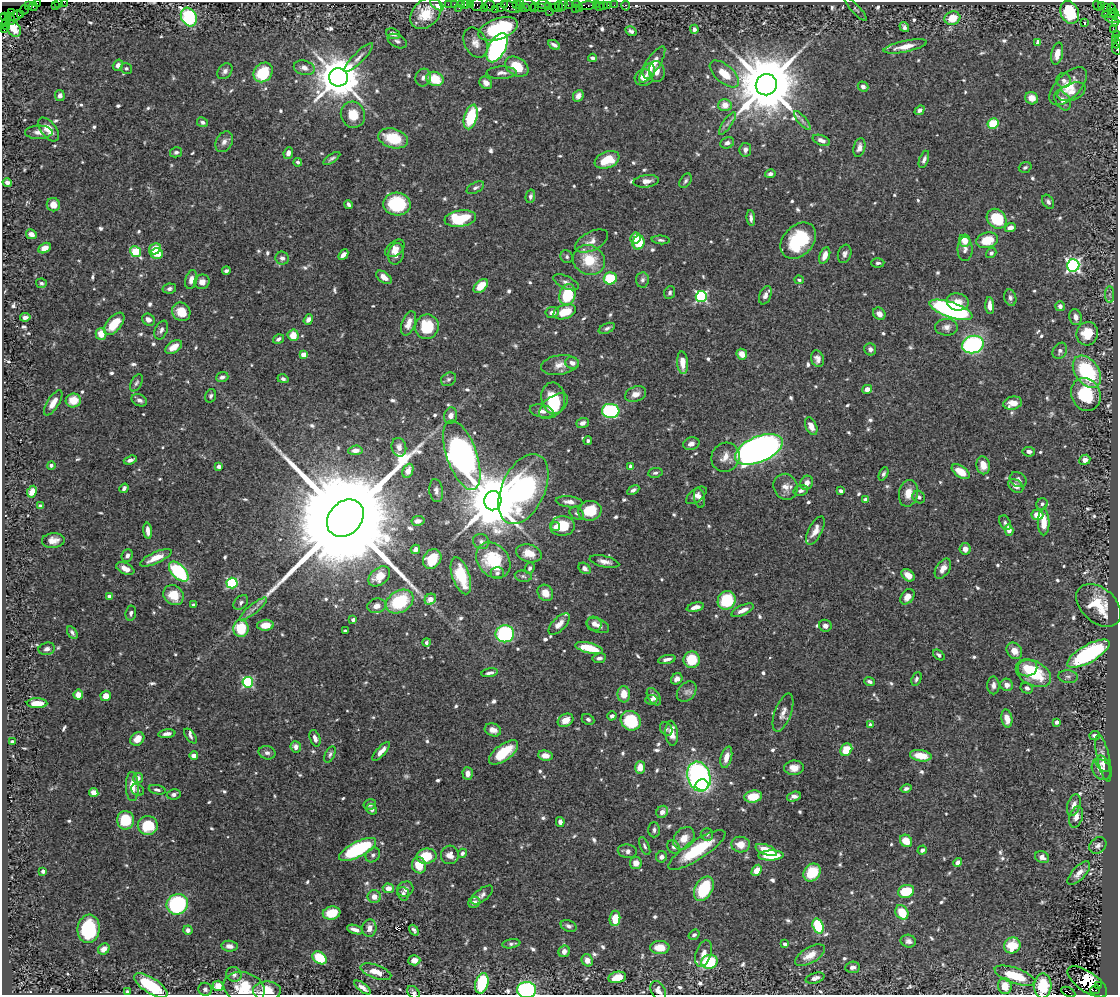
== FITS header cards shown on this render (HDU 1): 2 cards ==
NAXIS1  =                 1116
NAXIS2  =                  993

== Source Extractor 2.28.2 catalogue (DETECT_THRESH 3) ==
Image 1116 x 993 px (HDU 1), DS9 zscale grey, 1 PNG px = 1 image px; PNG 1120 x 997 px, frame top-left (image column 1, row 993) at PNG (2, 2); each listed source drawn as its Kron ellipse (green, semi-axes under 4 px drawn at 4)
Background 1.31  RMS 0.02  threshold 0.061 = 3 sigma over >= 5 px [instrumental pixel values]
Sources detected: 809; of the 809, the 500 brightest by FLUX_AUTO listed and drawn (309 fainter detections omitted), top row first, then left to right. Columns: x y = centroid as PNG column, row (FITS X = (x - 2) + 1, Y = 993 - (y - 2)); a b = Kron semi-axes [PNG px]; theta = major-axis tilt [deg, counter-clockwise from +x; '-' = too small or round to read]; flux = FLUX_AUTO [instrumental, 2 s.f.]
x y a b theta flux
58 2 4 2 - 76
64 2 2 2 - 19
38 3 4 2 - 35
448 4 2 2 - 39
454 4 2 2 - 34
461 4 2 2 - 28
465 4 3 2 - 110
470 4 4 3 - 150
477 4 6 5 - 140
516 4 3 2 - 79
543 4 7 3 -8 210
55 5 2 2 - 35
437 5 8 3 -37 52
489 5 6 5 - 140
504 5 4 2 - 76
528 5 9 5 -34 350
563 5 5 4 - 160
568 5 2 2 - 43
576 5 2 2 - 99
596 5 3 2 - 15
604 5 3 3 - 98
608 5 2 2 - 20
614 5 2 2 - 30
1101 5 2 2 - 15
28 6 3 2 - 45
520 6 6 3 73 260
587 6 8 4 5 240
626 6 5 3 - 60
1098 6 5 3 - 400
33 7 4 3 - 47
511 7 10 5 -15 630
535 7 4 2 - 140
541 7 4 3 - 95
549 7 3 2 - 30
554 7 2 2 - 42
559 7 5 3 - 110
599 7 2 2 - 15
459 8 3 2 - 22
484 8 2 2 - 20
501 8 4 2 - 92
525 8 2 2 - 86
575 8 3 2 - 13
580 8 4 3 - 37
1106 8 4 3 - 1100
1112 8 5 4 - 170
495 9 2 2 - 13
856 9 15 4 -47 3.2
25 10 5 2 - 21
549 11 2 2 - 37
11 12 4 3 - 48
1070 12 12 9 -65 95
426 13 18 13 45 38
1114 13 5 3 - 400
1109 14 8 3 11 540
16 15 7 4 26 110
20 15 3 3 - 31
5 17 3 2 - 33
189 17 10 7 -61 150
952 18 8 6 16 29
1113 18 8 5 -6 320
10 19 6 4 -62 110
3 20 6 2 75 34
1084 22 3 2 - 13
1115 23 3 2 - 70
6 24 6 3 -85 40
904 27 5 4 - 4
14 29 9 6 -56 16
498 29 21 10 19 110
694 29 4 4 - 4.4
1113 29 2 2 - 18
4 30 3 2 - 52
631 31 6 4 -31 4.1
393 34 7 5 -24 6.5
1116 34 3 2 - 15
1115 39 3 3 - 85
397 41 10 6 -28 4.9
1038 42 4 4 - 6.9
475 43 16 11 -64 12
1117 43 5 2 - 170
554 45 6 3 -30 4.3
905 46 22 5 12 19
497 48 16 8 62 300
1116 49 6 3 -63 200
1057 54 11 5 78 15
359 57 20 5 45 8
592 58 4 3 - 3.8
118 65 6 5 - 5.8
652 65 21 7 57 19
517 67 12 9 -33 42
126 68 6 5 - 3.2
304 68 10 7 -15 8.1
225 71 9 6 47 5
649 71 8 6 78 6.3
657 71 10 8 -80 8.2
263 72 10 8 49 61
501 73 15 6 2 8.1
724 74 18 9 -41 26
338 77 9 9 - 6000
423 78 9 7 71 5.9
644 78 9 8 - 11
435 79 9 7 -22 36
1064 80 7 7 - 4.6
486 83 7 5 -43 8.2
766 85 11 10 - 16000
863 86 5 5 - 6.2
1068 86 24 12 45 30
1072 92 15 8 20 11
60 96 5 5 - 5.4
578 96 6 5 - 7.2
1032 98 6 6 - 15
1063 100 11 7 -57 11
725 105 6 6 - 14
920 110 5 4 - 5.2
353 115 13 12 - 27
471 117 12 6 74 69
802 120 12 4 -50 4.3
202 122 6 5 - 4.2
727 123 13 4 55 4.9
993 124 5 5 - 56
49 129 14 7 -53 19
39 132 14 6 1 8.8
393 138 15 9 -17 50
821 140 9 5 -20 8.5
224 142 11 8 59 7.5
727 143 7 5 23 4.7
859 148 10 5 73 7.5
745 150 7 6 - 5.6
176 152 6 5 - 3.5
288 153 6 4 67 7.3
332 158 9 4 34 3.4
924 159 9 4 70 4.7
607 160 13 8 22 34
298 162 4 4 - 3.5
1025 167 6 5 - 3.2
770 174 5 4 - 4.2
646 181 13 6 7 9.8
685 181 8 5 57 3.3
7 182 5 4 - 4.6
475 188 9 5 28 4.2
530 196 7 4 77 3.6
1048 202 7 5 -57 4.4
348 204 5 3 - 3.9
397 204 13 11 -4 85
53 205 7 6 - 13
460 218 15 8 8 73
751 218 8 4 -84 5
997 219 11 9 -45 64
1010 228 6 4 21 8
31 234 5 4 - 8.4
635 238 6 5 - 19
661 240 9 4 -4 3.3
987 240 11 7 14 33
592 241 18 9 27 11
798 241 20 15 46 98
965 241 6 5 - 17
639 243 7 6 - 36
45 248 7 4 31 13
395 248 11 7 39 8.7
155 249 6 5 - 23
965 249 12 7 89 6.2
136 252 6 5 - 75
157 253 6 5 - 29
991 253 5 4 - 3.6
396 254 10 8 78 9.5
845 254 9 6 71 5.5
343 255 6 4 47 7.9
825 256 9 5 69 12
567 257 6 6 - 3.2
282 258 7 6 - 5.8
589 260 16 14 -27 44
878 263 6 4 3 3.2
1073 265 6 6 - 370
226 271 4 3 - 3.9
384 277 9 5 -35 11
610 278 6 6 - 58
191 280 9 6 75 9
642 280 7 6 - 4.3
799 280 5 4 - 3.2
202 282 7 7 - 7.4
566 282 14 6 -25 6.2
41 283 5 5 - 3.3
481 286 8 5 44 23
169 289 7 5 10 4.1
670 293 6 5 - 3.8
567 295 11 8 74 71
765 295 10 6 69 6.5
1110 295 8 4 -90 4.3
701 296 5 5 - 190
1010 298 8 6 -74 4.3
958 302 11 8 -9 17
990 306 8 4 -86 11
1060 306 5 5 - 4.9
951 310 22 7 -18 350
181 312 9 9 - 24
552 312 6 5 - 8.4
565 312 12 7 18 32
879 314 7 5 -44 9
25 317 5 4 - 5.4
1075 317 8 6 -76 7.3
148 320 7 5 -37 7.4
308 320 5 4 - 6.5
409 323 13 6 69 13
114 324 13 7 49 36
427 327 12 11 - 58
946 327 11 8 1 7.7
607 328 8 5 24 4.1
161 330 10 6 65 5.1
101 334 6 5 - 17
1087 334 12 10 76 38
293 335 5 5 - 21
278 339 6 4 33 4
973 345 11 8 14 210
174 347 9 5 34 18
870 349 6 5 - 5.3
1060 351 8 6 57 5.5
742 354 5 5 - 17
303 355 4 4 - 22
817 359 8 6 -72 7.1
572 363 7 6 - 6
683 363 11 5 -86 17
560 365 19 9 9 14
1087 372 18 12 -55 120
222 377 6 5 - 5.3
283 379 5 4 - 3.6
449 379 8 6 34 4
136 383 9 5 62 3.4
867 389 5 4 - 8.5
636 394 11 7 19 12
1086 394 17 14 -65 70
211 396 7 5 70 3.4
553 398 16 12 -83 46
73 400 7 7 - 20
139 400 8 6 -26 6.3
53 403 14 6 57 13
1013 403 9 6 12 14
553 406 17 9 39 31
542 411 12 6 -11 8.8
611 411 9 7 -4 160
451 416 8 6 74 8.2
582 423 6 5 - 7.1
811 426 9 5 -67 12
588 441 4 4 - 3.5
691 444 8 6 16 8.1
399 447 9 7 -77 6.6
759 449 25 12 23 1000
355 450 7 5 4 8.4
1029 452 6 5 - 6.1
462 455 36 15 -71 930
725 457 15 14 - 16
130 460 7 3 19 5.7
1085 460 5 5 - 8.7
51 465 4 4 - 4.9
983 465 9 7 -81 16
219 466 4 3 - 4.7
631 466 4 4 - 9.1
408 471 7 5 65 11
961 472 10 5 -35 26
655 473 7 5 9 3.6
883 474 7 4 65 3.3
1018 480 9 7 -30 5.2
807 483 7 6 - 9.3
1016 486 8 6 -38 8.3
785 487 13 12 - 14
124 488 5 3 - 4
523 489 37 21 66 330
633 490 6 4 30 4.3
801 490 7 5 13 4.6
436 491 11 7 -83 6.2
841 491 4 3 - 3.7
32 492 6 4 63 15
908 493 13 9 78 17
696 495 12 6 38 6.6
919 497 7 5 -45 4.8
699 498 10 5 -79 6.7
866 500 4 4 - 8.2
493 501 9 8 - 11000
569 502 13 5 -6 7.9
1042 504 6 5 - 3.6
40 506 4 4 - 3.4
590 511 12 10 14 41
577 513 8 5 -31 3.6
1037 515 6 5 - 20
345 518 20 16 46 71000
418 521 6 5 - 8
1044 522 13 6 -90 23
1005 523 7 5 -62 3.4
562 526 12 10 4 38
556 527 4 4 - 5.1
1009 530 6 4 -72 15
148 531 8 4 -85 7.6
815 531 15 6 63 12
53 540 11 7 4 11
481 541 8 7 - 5.5
415 549 5 4 - 7.2
965 549 6 5 - 8.9
529 553 13 8 -16 19
127 556 6 5 - 5.7
156 558 17 5 24 20
432 559 10 8 56 39
493 560 19 15 -50 74
604 562 15 5 -13 9
530 568 6 4 67 3.3
585 568 7 5 -38 6.6
125 569 10 5 -26 10
943 569 11 6 56 11
179 572 12 6 -46 130
497 573 7 6 - 3.7
908 575 7 5 -38 13
379 576 12 8 39 19
461 576 19 8 -71 47
523 576 8 5 -11 3.6
232 583 5 5 - 130
545 593 8 7 - 15
173 595 11 9 -43 28
110 596 4 4 - 12
907 597 8 6 51 12
430 599 6 5 - 14
727 600 10 8 55 70
400 601 15 10 32 72
241 602 8 6 45 4.1
194 605 3 3 - 3.2
1099 605 26 17 -42 45
376 606 9 7 12 9.4
695 607 9 4 13 9
253 609 17 4 39 7.5
743 610 12 5 25 11
131 613 7 5 81 4.2
353 620 3 3 - 4.7
559 624 13 6 46 10
594 624 7 7 - 8.6
265 625 8 5 6 22
598 625 12 6 -23 8.4
825 626 6 6 - 6.5
241 628 8 7 - 51
345 631 4 3 - 4.4
72 633 7 4 -59 3.8
505 634 9 8 - 140
426 643 4 4 - 3.6
589 648 14 5 -14 44
47 649 8 6 14 5.3
1014 651 9 7 -53 13
1088 654 24 9 30 200
939 655 6 4 -41 3.5
599 658 7 5 10 4.9
667 659 9 4 11 5.8
692 660 8 8 - 40
1027 668 10 8 10 25
490 673 8 4 10 5.5
1033 673 19 12 -28 68
1068 677 10 6 -6 4.3
677 679 6 5 - 7.7
916 679 7 4 66 3.4
869 681 5 4 - 3.9
248 682 5 5 - 150
993 685 9 6 -90 5.9
1007 685 6 6 - 8.9
1027 688 6 5 - 4.2
687 692 11 8 48 6.9
624 694 8 6 -87 17
78 695 5 4 - 15
106 696 5 5 - 11
654 697 10 5 -55 7.3
651 700 6 5 - 4.7
37 703 10 5 -2 22
783 713 20 8 70 11
612 716 4 4 - 4.4
1007 718 9 5 -79 15
588 719 6 5 - 3.6
566 720 8 6 29 14
631 721 10 9 - 77
1057 722 4 3 - 5.2
870 725 4 4 - 3.9
666 729 7 5 -55 3.2
493 730 8 6 -19 9
672 733 12 6 -84 16
167 734 8 4 8 5.9
191 736 8 4 -53 3.6
1095 736 5 4 - 5.4
315 738 8 5 -70 7.8
137 739 7 6 - 17
12 742 4 4 - 4.2
296 747 6 5 - 8.6
846 750 7 5 52 34
381 751 12 4 48 11
504 752 17 8 36 48
267 753 8 6 -13 5.3
330 754 9 5 65 3.4
194 756 4 4 - 14
545 756 7 5 -7 10
921 756 11 5 -8 29
726 757 11 5 75 13
1103 758 24 6 -78 8.9
1103 764 9 6 -54 4.1
640 767 6 5 - 17
794 768 10 7 2 13
1101 769 11 8 -56 13
468 773 6 5 - 8.2
699 777 15 11 -72 360
138 778 5 5 - 7.8
702 785 6 5 - 55
132 787 14 6 -88 21
906 788 5 4 - 3.6
138 790 6 5 - 3.3
157 790 8 4 -11 4.3
94 793 5 4 - 11
174 794 7 5 9 4.1
753 796 9 6 9 33
794 797 7 4 17 6.2
370 804 6 5 - 3.8
1074 805 11 6 73 10
372 809 5 5 - 3.4
662 812 6 5 - 7.8
1076 817 11 6 73 10
125 820 9 8 - 58
560 822 5 4 - 6.8
148 825 10 9 - 50
654 830 7 6 - 4.1
707 834 6 6 - 4
684 838 12 9 52 19
906 841 7 5 -47 21
741 845 9 8 - 18
1098 845 9 7 43 5.6
645 846 10 4 -66 3.5
673 847 7 6 - 3.8
358 849 20 7 27 130
697 850 33 10 33 73
766 850 11 5 -20 27
922 850 4 4 - 5
627 851 9 7 -10 5.9
462 853 5 4 - 4.3
373 855 8 6 48 4
450 855 9 9 - 11
771 855 12 5 2 37
426 856 10 7 9 40
662 857 5 5 - 6.2
1042 857 7 5 -26 8.5
958 862 4 4 - 4.9
636 863 6 6 - 11
419 865 8 7 - 28
757 870 6 4 57 17
43 871 4 3 - 4.6
812 873 9 8 - 45
1079 873 15 6 47 11
388 888 6 5 - 13
405 889 8 7 - 6.3
704 889 13 8 60 71
906 891 8 6 20 46
403 894 7 5 -71 4.9
482 895 13 6 37 6.1
374 897 6 6 - 12
474 902 6 5 - 7.2
177 904 11 10 - 200
902 912 7 6 - 34
332 913 9 6 12 38
615 918 7 5 83 33
569 926 8 5 -21 4.1
818 926 8 5 -72 70
369 928 9 7 82 10
89 929 14 11 83 97
188 930 4 4 - 5.5
355 930 8 4 -19 8.1
414 930 6 3 -52 3.3
694 935 6 4 36 4.5
908 941 8 6 -14 5.8
511 944 9 4 9 3.4
785 944 4 3 - 6.4
1012 945 8 7 - 37
229 946 8 5 -6 8.5
660 947 10 6 -2 23
104 949 6 5 - 11
564 951 6 5 - 6.9
703 953 14 7 71 11
810 955 17 8 30 17
320 958 8 5 -38 58
414 960 6 5 - 9.2
587 960 6 5 - 12
709 962 8 7 - 81
853 967 7 5 4 5.8
376 972 16 6 -19 20
234 974 8 7 - 5.9
1015 976 21 7 -19 48
617 977 9 5 11 21
815 978 10 5 17 7.4
1087 982 23 10 -35 20
482 983 10 6 74 73
151 985 19 7 -32 71
1098 985 3 2 - 270
218 986 5 5 - 22
1005 986 8 7 - 19
1043 986 12 8 87 35
363 987 10 4 -36 7.1
244 988 21 15 -18 44
205 989 6 6 - 3.6
526 990 9 8 - 170
658 990 10 7 -60 8.5
1095 990 5 4 - 320
267 991 14 9 -1 25
128 992 4 3 - 4.1
413 992 7 5 -50 3.3
1068 992 7 2 -29 48
At the frame edge (FLAGS 8, measured only in part): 14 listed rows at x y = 58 2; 64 2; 38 3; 3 20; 1116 34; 1117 43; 1116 49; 1043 986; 526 990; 658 990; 267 991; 128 992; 413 992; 1068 992
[309 fainter detections neither listed nor drawn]